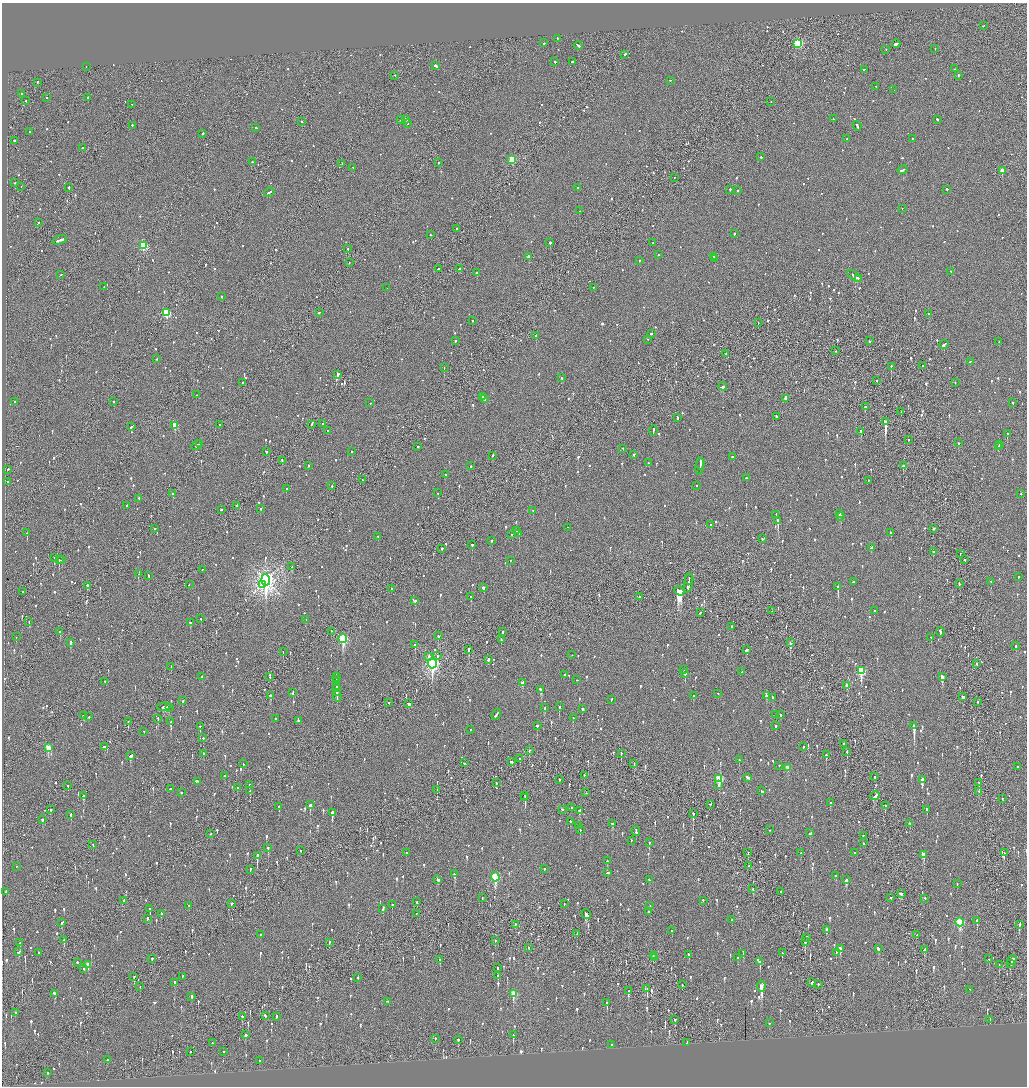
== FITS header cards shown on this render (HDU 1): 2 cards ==
NAXIS1  =                 2050
NAXIS2  =                 2168

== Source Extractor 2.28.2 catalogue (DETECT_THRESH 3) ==
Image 2050 x 2168 px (HDU 1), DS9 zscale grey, zoomed out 1/2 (1 PNG px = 2 x 2 image px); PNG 1029 x 1088 px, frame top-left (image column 2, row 2168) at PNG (2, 3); each listed source drawn as its Kron ellipse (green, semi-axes under 4 px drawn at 4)
Background -0.0997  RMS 0.077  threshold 0.23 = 3 sigma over >= 5 px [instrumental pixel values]
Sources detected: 1564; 52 cannot appear on this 1/2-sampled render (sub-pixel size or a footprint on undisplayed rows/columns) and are neither listed nor drawn; of the other 1512, the 500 brightest by FLUX_AUTO listed and drawn (1012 fainter detections omitted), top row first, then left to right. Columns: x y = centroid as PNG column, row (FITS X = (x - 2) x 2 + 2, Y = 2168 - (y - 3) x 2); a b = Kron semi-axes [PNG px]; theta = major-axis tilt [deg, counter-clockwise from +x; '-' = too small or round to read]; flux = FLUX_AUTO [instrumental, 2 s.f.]
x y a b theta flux
983 26 2 1 - 61
557 39 2 2 - 120
544 43 2 2 - 500
798 44 3 3 - 1200
896 44 4 2 - 700
578 46 4 2 - 240
935 49 2 1 - 120
886 50 2 1 - 76
625 55 3 2 - 100
555 62 2 2 - 190
572 62 2 2 - 120
435 66 3 2 - 170
86 67 2 1 - 54
954 69 2 2 - 69
864 70 2 2 - 59
395 76 2 1 - 64
958 76 2 2 - 140
670 81 2 2 - 67
37 83 2 2 - 150
876 87 2 2 - 59
894 90 2 2 - 60
22 94 2 2 - 120
47 98 2 1 - 74
88 98 2 2 - 270
26 101 2 1 - 56
771 102 2 1 - 68
132 105 2 2 - 55
833 119 3 2 - 120
400 120 2 2 - 150
406 120 3 2 - 180
937 120 2 2 - 72
302 122 2 2 - 83
407 124 2 2 - 240
132 126 2 2 - 65
857 126 5 2 - 300
256 128 2 2 - 100
30 132 2 2 - 54
203 134 2 2 - 140
847 139 2 2 - 54
912 139 2 2 - 68
15 141 3 2 - 160
83 148 2 2 - 97
761 157 2 2 - 320
512 160 3 3 - 630
252 162 2 2 - 66
439 163 2 2 - 110
342 164 2 1 - 56
353 168 2 2 - 55
902 170 5 2 - 250
1002 171 3 2 - 220
674 178 2 1 - 120
15 183 3 2 - 150
21 187 2 2 - 56
69 188 2 2 - 310
578 188 2 2 - 83
730 190 2 2 - 260
947 190 2 2 - 200
738 191 2 2 - 61
269 193 5 2 - 180
902 209 2 1 - 150
579 211 2 2 - 69
38 223 2 2 - 56
457 229 2 2 - 150
734 234 2 2 - 85
430 235 2 2 - 53
60 240 8 2 18 330
550 243 2 2 - 310
653 243 2 2 - 78
144 246 3 3 - 840
348 249 2 2 - 76
658 255 2 1 - 130
529 257 2 2 - 310
714 257 2 2 - 67
715 259 2 2 - 67
639 261 2 2 - 91
349 263 2 1 - 53
438 269 2 2 - 100
459 269 2 2 - 83
951 272 2 2 - 60
477 273 2 2 - 330
61 275 2 2 - 82
855 277 8 2 -37 230
859 279 3 2 - 77
104 287 2 2 - 77
387 288 2 1 - 66
593 288 2 2 - 63
221 297 2 2 - 81
166 313 3 3 - 1200
319 313 2 2 - 97
929 314 2 2 - 56
472 321 2 2 - 60
758 323 2 1 - 66
651 334 2 2 - 120
536 336 3 2 - 290
647 340 2 1 - 54
455 341 2 2 - 65
870 341 2 2 - 82
999 342 2 2 - 59
944 345 5 2 - 180
836 351 2 1 - 56
726 354 2 1 - 86
157 359 2 2 - 59
970 362 2 2 - 55
922 366 2 2 - 77
891 367 2 1 - 190
444 368 2 2 - 86
338 375 3 2 - 370
561 378 2 2 - 61
877 381 2 2 - 79
242 383 2 2 - 64
955 383 2 2 - 53
723 387 4 2 - 470
196 395 2 2 - 55
482 397 2 2 - 210
485 399 2 2 - 290
785 399 2 2 - 340
15 402 2 2 - 76
114 402 2 2 - 220
370 403 2 1 - 87
1013 403 2 2 - 57
865 407 2 2 - 500
901 412 2 1 - 84
776 417 2 2 - 120
677 418 3 2 - 97
885 422 3 2 - 5800
323 424 2 2 - 72
219 425 2 1 - 53
311 425 2 1 - 61
175 426 3 3 - 310
132 427 4 2 - 190
327 431 2 2 - 88
653 431 5 2 - 170
861 432 3 2 - 490
1007 434 2 2 - 370
909 440 2 1 - 63
958 443 2 2 - 87
199 444 4 1 - 130
999 445 2 2 - 94
197 446 6 2 32 150
418 447 2 2 - 310
998 447 4 2 - 150
623 449 2 2 - 70
266 452 2 2 - 55
352 452 2 2 - 72
634 455 2 2 - 76
492 456 2 2 - 110
733 457 2 2 - 340
282 461 3 2 - 140
648 463 2 2 - 110
700 464 6 2 83 260
308 466 2 2 - 95
471 466 2 2 - 120
903 466 2 2 - 230
700 467 8 2 83 220
7 470 2 1 - 92
445 475 2 2 - 84
746 478 2 2 - 77
362 480 2 1 - 62
868 481 2 2 - 54
8 482 2 2 - 110
332 486 3 2 - 62
697 486 2 2 - 58
286 489 2 2 - 110
438 493 2 1 - 110
173 494 2 2 - 100
1021 494 2 2 - 99
139 499 2 2 - 75
127 506 2 2 - 60
236 506 2 2 - 98
260 509 2 2 - 52
221 510 2 2 - 58
533 511 2 2 - 120
839 514 2 2 - 180
776 515 2 2 - 58
841 517 2 2 - 86
778 521 3 2 - 1500
711 525 2 2 - 78
567 528 2 2 - 56
154 529 2 2 - 260
933 529 2 2 - 110
517 531 2 2 - 57
27 533 2 2 - 310
891 533 2 2 - 81
519 534 2 2 - 100
512 535 2 2 - 59
378 537 2 2 - 70
762 539 2 2 - 79
491 541 2 2 - 73
472 545 2 2 - 120
871 548 3 2 - 110
442 549 2 2 - 220
933 552 2 2 - 130
960 554 2 1 - 65
55 558 3 2 - 170
59 560 2 2 - 140
62 560 2 1 - 170
965 560 2 2 - 56
510 561 2 2 - 63
292 567 3 2 - 130
202 570 2 2 - 67
138 574 2 2 - 130
149 576 2 2 - 83
1018 577 2 2 - 130
689 579 5 1 - 160
266 580 6 4 -85 9200
853 582 2 2 - 190
991 582 2 2 - 63
688 583 10 2 81 430
959 584 3 2 - 61
189 585 2 2 - 64
262 585 2 2 - 120
87 586 2 2 - 370
838 587 3 2 - 1600
483 588 2 2 - 340
391 589 2 1 - 110
679 591 5 3 - 7200
23 592 2 1 - 630
471 597 2 2 - 67
639 597 2 1 - 110
415 601 2 2 - 140
772 611 2 1 - 70
874 611 2 2 - 89
700 613 2 2 - 61
201 619 2 1 - 87
306 620 2 1 - 61
29 622 2 2 - 82
190 623 3 2 - 130
731 627 2 2 - 200
60 632 3 2 - 75
331 632 2 1 - 160
503 632 2 2 - 190
940 632 4 2 - 160
438 636 2 2 - 210
16 637 2 2 - 66
931 638 3 2 - 67
343 639 4 3 - 1300
501 640 3 2 - 120
70 643 2 2 - 370
790 643 3 2 - 300
415 645 3 2 - 260
1016 646 2 2 - 62
469 650 3 2 - 280
746 650 3 2 - 82
283 652 2 1 - 90
572 655 2 1 - 54
437 656 2 2 - 69
429 657 2 2 - 190
488 660 3 2 - 97
432 664 5 4 - 3800
976 664 2 2 - 53
171 667 2 2 - 56
683 670 2 2 - 110
861 671 3 3 - 920
742 672 2 2 - 61
685 674 2 2 - 1400
564 675 2 2 - 270
202 677 2 2 - 80
270 677 2 2 - 59
336 677 5 2 - 200
942 677 3 2 - 390
336 680 3 1 - 110
577 680 2 1 - 65
105 682 2 2 - 98
336 682 3 2 - 120
522 683 3 2 - 220
847 686 3 2 - 140
336 687 4 2 - 310
541 690 4 2 - 240
337 691 5 2 - 290
293 693 3 2 - 95
718 694 2 2 - 98
270 696 3 2 - 160
693 696 2 2 - 68
766 696 2 2 - 300
337 697 5 2 - 220
963 697 3 2 - 170
773 698 3 2 - 65
611 700 2 2 - 120
183 701 2 2 - 100
978 702 2 1 - 66
389 703 2 2 - 61
408 704 3 2 - 550
164 707 6 3 5 260
559 707 2 2 - 190
169 708 3 3 - 120
544 708 3 2 - 190
582 709 2 2 - 85
496 715 6 2 55 270
776 715 2 2 - 72
780 715 2 2 - 120
84 716 3 2 - 180
89 717 2 2 - 63
573 718 2 1 - 71
158 719 3 2 - 98
276 719 2 2 - 70
298 721 2 2 - 280
128 722 2 2 - 130
171 722 3 2 - 260
537 726 2 2 - 260
776 726 2 2 - 170
914 726 4 2 - 3100
200 727 2 2 - 190
470 730 2 2 - 57
144 732 2 1 - 150
203 738 2 2 - 140
843 744 2 1 - 63
104 747 3 2 - 100
803 747 2 2 - 64
48 748 3 3 - 340
529 751 2 2 - 140
847 752 2 2 - 89
204 754 2 2 - 68
621 754 2 1 - 120
826 755 3 2 - 150
131 756 4 2 - 130
520 759 2 2 - 63
739 760 2 2 - 82
512 762 3 2 - 82
465 763 2 1 - 55
243 764 2 2 - 92
634 764 2 2 - 62
779 766 2 2 - 68
1017 767 2 2 - 98
788 768 3 2 - 150
225 776 2 2 - 55
584 776 3 1 - 86
874 777 2 1 - 390
748 778 4 2 - 200
719 779 3 3 - 760
560 780 2 1 - 98
922 780 3 2 - 860
197 782 4 2 - 420
496 783 2 2 - 65
979 783 3 1 - 150
249 785 2 1 - 77
719 785 3 2 - 74
68 786 2 2 - 100
238 788 3 2 - 160
170 789 2 2 - 160
437 790 2 2 - 70
250 791 2 1 - 140
761 791 3 2 - 95
979 792 2 1 - 55
181 793 2 2 - 66
586 793 2 1 - 72
83 796 3 2 - 180
525 796 2 1 - 56
875 796 5 2 - 260
525 798 2 1 - 67
1002 799 2 2 - 70
830 803 2 2 - 89
310 805 3 2 - 350
710 805 2 1 - 99
885 806 3 2 - 81
279 807 2 2 - 61
571 808 2 2 - 54
51 810 2 2 - 54
562 810 2 2 - 60
927 810 3 2 - 170
579 811 3 2 - 64
332 813 3 2 - 1100
693 814 3 2 - 340
71 815 2 2 - 190
42 820 3 2 - 89
570 822 2 2 - 58
612 824 3 2 - 97
910 824 2 2 - 83
578 826 2 2 - 110
580 830 2 1 - 170
770 830 2 2 - 180
636 832 5 2 - 310
810 833 3 2 - 66
211 834 2 1 - 100
863 836 2 2 - 110
631 841 2 2 - 170
649 843 2 2 - 190
863 843 2 2 - 63
93 845 2 2 - 77
268 848 3 2 - 270
301 851 2 2 - 60
407 853 2 2 - 66
748 853 3 2 - 53
801 853 2 2 - 63
855 853 2 2 - 93
1004 853 2 1 - 59
924 855 3 2 - 400
257 856 3 2 - 630
607 861 2 2 - 58
749 866 3 1 - 130
16 867 2 1 - 58
545 869 3 2 - 83
250 870 2 2 - 67
608 873 3 2 - 100
455 874 2 2 - 150
836 876 2 2 - 60
495 877 4 3 - 1100
438 880 3 2 - 99
649 880 3 2 - 68
846 880 4 2 - 260
957 884 2 2 - 61
753 889 3 1 - 78
6 892 4 2 - 490
780 892 2 2 - 100
901 894 4 2 - 150
482 898 2 1 - 64
891 898 2 2 - 58
925 899 2 2 - 160
124 901 3 1 - 310
703 901 2 2 - 79
417 902 3 1 - 120
231 904 3 2 - 87
564 904 2 1 - 81
392 905 2 2 - 70
189 906 2 2 - 58
650 906 2 2 - 57
150 909 3 2 - 210
383 909 4 2 - 150
649 912 2 2 - 230
161 914 3 2 - 77
416 914 2 2 - 61
586 914 5 2 - 470
147 919 2 2 - 97
732 920 2 2 - 180
977 921 2 2 - 240
960 922 4 3 - 860
62 923 3 2 - 82
515 925 2 1 - 70
1019 925 4 2 - 120
827 930 3 2 - 87
672 931 2 2 - 61
577 934 3 1 - 71
260 935 2 2 - 56
917 935 2 2 - 110
806 938 3 2 - 100
64 940 3 2 - 110
495 941 2 1 - 57
805 942 2 2 - 270
20 943 2 2 - 79
330 943 4 2 - 74
529 948 2 2 - 53
840 949 4 3 - 100
878 949 3 2 - 78
925 950 4 2 - 180
18 952 3 2 - 110
39 953 2 2 - 97
782 953 3 2 - 67
836 953 2 2 - 69
743 954 2 2 - 65
689 955 3 2 - 59
653 956 3 2 - 120
655 958 2 1 - 94
738 958 2 2 - 56
152 959 2 2 - 280
989 959 2 2 - 92
440 960 2 2 - 56
1012 960 5 2 - 230
760 962 3 2 - 260
77 963 2 2 - 150
1010 964 2 1 - 130
88 965 3 2 - 170
999 965 2 1 - 64
498 968 3 2 - 95
84 969 2 2 - 65
498 976 3 2 - 97
134 977 3 2 - 110
183 977 2 2 - 53
358 978 2 2 - 220
174 983 2 2 - 200
811 983 2 2 - 570
682 985 2 2 - 55
818 985 2 1 - 210
140 987 2 1 - 56
761 987 5 2 - 680
647 989 2 1 - 140
970 990 2 2 - 110
629 991 2 2 - 140
55 994 3 2 - 150
513 994 4 3 - 350
192 997 3 2 - 71
387 1002 2 1 - 60
607 1003 3 2 - 170
15 1013 2 2 - 110
265 1016 3 2 - 69
242 1017 3 2 - 82
276 1017 3 2 - 140
675 1020 4 2 - 78
990 1020 2 1 - 63
769 1023 2 2 - 53
246 1035 2 2 - 180
513 1035 3 2 - 71
435 1039 2 2 - 77
458 1040 3 2 - 77
212 1043 3 2 - 110
687 1043 2 1 - 68
611 1045 2 2 - 60
190 1052 2 2 - 140
223 1052 2 2 - 54
107 1060 2 2 - 190
259 1061 2 2 - 66
47 1073 2 2 - 71
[1012 fainter detections neither listed nor drawn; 52 sub-pixel or undisplayed-footprint detections neither listed nor drawn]